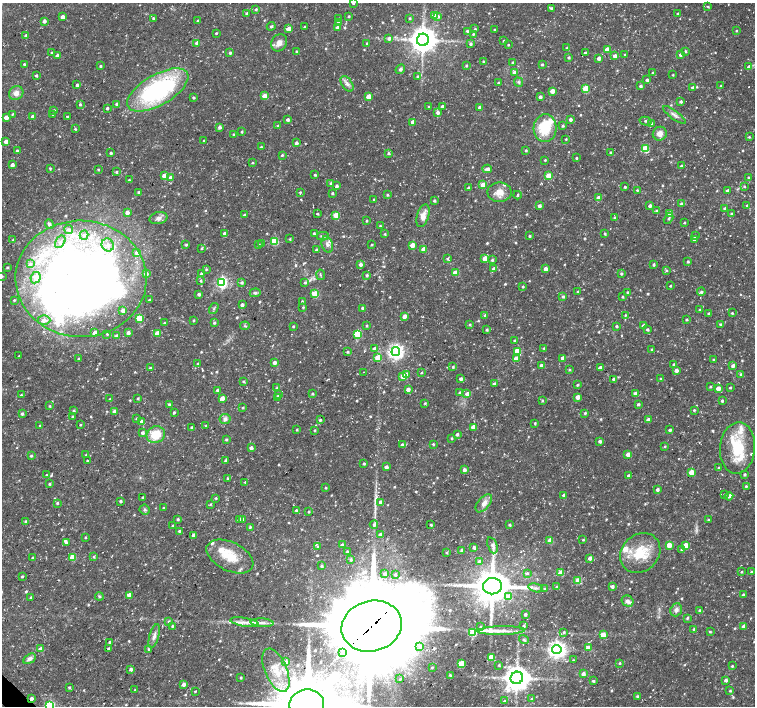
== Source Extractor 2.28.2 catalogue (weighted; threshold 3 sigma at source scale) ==
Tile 7 of 4 x 4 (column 3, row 2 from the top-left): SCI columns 3014-4518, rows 2974-4381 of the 6028 x 6017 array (HDU 1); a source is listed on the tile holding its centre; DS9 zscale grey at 2 x 2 block average (1 PNG px = mean of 2 x 2 image px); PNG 757 x 708 px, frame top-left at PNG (2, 3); each listed source drawn as its Kron ellipse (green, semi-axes under 4 px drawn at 4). Shown black and unused: <1% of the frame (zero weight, under 3 of 4 exposures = <1% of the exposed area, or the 3 px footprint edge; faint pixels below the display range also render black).
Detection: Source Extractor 2.28.2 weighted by HDU 2 'WHT'; one run over the whole footprint, this tile lists its part. Background 0.0223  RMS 0.0028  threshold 0.0127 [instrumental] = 3 sigma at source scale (4.5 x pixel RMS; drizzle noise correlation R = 1.50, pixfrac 1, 0.0396/0.0396 arcsec/px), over >= 5 px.
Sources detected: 751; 6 inside a brighter object's white glare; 1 long thin detection or spike segment (spike, bleed or trail) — neither listed nor drawn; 29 inside a brighter listed object's ellipse — not listed separately; of the other 715, all 500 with FLUX_AUTO >= 0.678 (the completeness limit of this list) listed and drawn (215 fainter detections not listed), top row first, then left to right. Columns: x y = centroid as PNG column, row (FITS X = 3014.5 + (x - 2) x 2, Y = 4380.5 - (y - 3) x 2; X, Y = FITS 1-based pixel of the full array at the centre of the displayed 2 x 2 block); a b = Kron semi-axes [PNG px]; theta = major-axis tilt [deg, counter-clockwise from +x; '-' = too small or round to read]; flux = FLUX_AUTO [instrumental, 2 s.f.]
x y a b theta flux
353 3 3 3 - 0.96
708 7 3 3 - 0.83
551 8 3 3 - 0.99
256 9 3 2 - 0.95
247 13 2 2 - 1.5
678 13 2 2 - 0.86
434 15 3 3 - 5.8
349 16 2 2 - 0.85
438 16 3 3 - 1.6
62 17 3 3 - 4.6
153 18 3 3 - 0.99
339 18 3 2 - 1
409 18 3 2 - 0.77
198 20 3 3 - 0.72
44 21 2 2 - 3
338 22 3 3 - 3.4
271 26 4 3 - 1
305 27 2 2 - 0.89
337 28 3 2 - 4
289 29 3 3 - 6.9
475 29 2 2 - 0.91
494 29 2 2 - 0.74
467 31 3 3 - 1.2
736 31 3 2 - 0.72
216 33 2 2 - 0.84
473 34 3 2 - 0.78
26 35 3 2 - 0.91
389 38 4 4 - 1.8
423 40 6 6 - 980
504 41 2 2 - 0.82
197 43 3 3 - 3.4
279 43 9 7 58 4.6
367 43 2 2 - 0.82
471 44 3 3 - 1.3
508 45 2 2 - 0.76
567 48 3 2 - 0.83
607 49 3 3 - 7.5
685 51 3 2 - 1.1
297 52 3 2 - 1.1
51 53 3 2 - 0.81
230 53 3 2 - 1.2
585 53 2 2 - 1.5
625 54 3 2 - 0.82
680 55 3 3 - 1.4
57 56 3 2 - 2.5
615 56 3 3 - 4.2
569 57 3 3 - 1.1
599 58 3 2 - 4.2
483 61 2 2 - 0.73
513 63 3 2 - 0.99
24 64 2 2 - 0.96
542 64 2 2 - 0.97
100 66 2 2 - 1
466 66 3 2 - 0.94
749 67 3 3 - 3
400 69 5 4 - 1.5
514 72 4 3 - 1.8
653 72 3 2 - 0.74
36 75 3 2 - 1.3
673 75 3 2 - 0.81
417 76 3 2 - 0.9
647 80 2 2 - 1.7
519 82 5 4 - 1.3
498 83 3 2 - 0.75
347 84 9 5 -55 2.9
77 85 3 3 - 1.6
721 85 3 3 - 0.76
640 86 3 2 - 1.7
692 87 3 2 - 1.9
585 88 3 3 - 20
158 90 34 15 30 100
552 91 3 3 - 6.1
16 93 7 6 - 4.5
264 96 3 3 - 9.1
369 96 3 3 - 10
193 97 3 2 - 1.2
540 97 3 3 - 2.2
681 101 2 2 - 1.6
80 104 3 2 - 1.2
117 104 3 3 - 2
429 106 2 2 - 0.73
442 107 2 2 - 2.1
480 107 3 2 - 3.2
107 108 2 2 - 1.7
54 110 3 3 - 1.1
438 112 3 3 - 2.4
12 114 3 3 - 0.81
53 115 3 3 - 0.87
674 115 14 4 -37 3
33 116 3 3 - 3.1
6 117 3 3 - 5.4
67 117 3 2 - 0.7
570 119 2 2 - 2.1
288 120 3 2 - 1.9
646 121 6 3 -15 1.4
413 122 3 3 - 6
652 123 3 3 - 0.86
278 126 3 3 - 1
563 126 3 2 - 1.1
220 127 3 3 - 2.5
545 128 14 11 85 24
75 129 3 2 - 0.93
242 132 3 2 - 0.91
233 134 3 2 - 0.77
660 134 7 6 - 4.8
749 137 3 3 - 0.84
566 139 2 2 - 0.7
204 140 2 2 - 0.7
6 142 3 3 - 7.6
296 143 3 2 - 2.5
261 147 3 3 - 0.95
645 148 3 3 - 26
17 150 3 2 - 0.85
526 150 2 2 - 0.89
610 152 2 2 - 0.87
111 153 3 2 - 0.82
388 153 3 3 - 1.1
282 155 3 2 - 1
576 158 2 2 - 1
545 160 2 2 - 0.8
253 162 3 3 - 0.7
12 165 3 3 - 3.5
681 166 3 2 - 1.6
50 168 3 2 - 0.85
98 169 2 2 - 0.75
487 169 5 3 - 2.9
116 172 3 3 - 1
315 175 3 3 - 0.9
164 176 3 3 - 11
548 176 3 3 - 16
748 177 2 2 - 0.82
171 178 3 3 - 3.2
129 180 2 2 - 0.81
331 183 4 3 - 1.1
483 185 3 3 - 9.9
337 186 3 3 - 1.6
744 186 3 2 - 0.88
625 187 2 2 - 0.96
468 188 3 3 - 2.5
637 190 2 2 - 0.8
728 191 3 2 - 2.3
139 192 2 2 - 0.87
300 192 3 2 - 0.91
499 192 12 9 0 7.5
332 193 2 2 - 1.2
388 195 3 3 - 0.85
517 195 4 2 - 0.97
598 198 3 3 - 7.4
374 199 2 2 - 0.71
434 200 3 3 - 1.1
681 204 3 3 - 1.3
747 205 3 2 - 0.93
539 206 3 2 - 2.6
650 206 3 2 - 2.4
725 208 3 3 - 1.2
656 211 3 3 - 0.89
127 212 3 3 - 4.1
670 213 3 3 - 12
731 213 3 2 - 0.78
317 214 3 2 - 0.79
244 215 2 2 - 1
336 215 3 3 - 16
423 216 12 6 73 6.2
158 218 9 6 13 2.9
615 218 3 3 - 1.1
668 218 6 3 58 1.1
367 221 3 2 - 0.81
684 223 3 3 - 0.78
49 224 5 4 - 2.5
380 226 2 2 - 0.8
69 230 4 4 - 2
224 233 3 3 - 1.3
314 234 4 2 - 1.1
385 234 2 2 - 0.81
605 234 3 2 - 0.92
84 235 4 4 - 1.4
323 236 6 4 -2 1.7
529 236 2 2 - 0.97
695 236 3 3 - 0.96
290 239 2 2 - 0.83
694 239 3 2 - 2.1
13 240 2 2 - 0.72
274 241 3 3 - 30
60 242 7 4 59 2.6
261 244 3 2 - 0.73
327 244 8 5 -71 3.2
108 245 6 6 - 4.2
186 245 3 2 - 0.92
258 245 3 3 - 0.75
372 245 3 2 - 0.75
412 245 3 3 - 7.2
201 248 3 2 - 0.83
423 249 3 3 - 8.6
316 250 3 3 - 1.2
137 252 4 4 - 2.6
447 258 3 3 - 0.78
485 258 4 3 - 11
492 260 3 3 - 1.2
688 261 3 3 - 0.9
30 264 4 3 - 1
361 264 3 3 - 2.2
654 264 3 2 - 1.2
7 267 3 2 - 0.89
206 269 3 3 - 0.9
494 269 3 3 - 3.3
545 269 3 3 - 4.5
666 270 3 3 - 0.98
455 273 3 3 - 13
146 274 3 3 - 3
201 274 3 3 - 1.4
621 274 3 3 - 1
321 275 5 2 - 0.81
367 275 3 3 - 1.1
2 276 3 3 - 0.71
35 278 6 4 63 1.9
81 279 65 58 -1 530
201 281 3 3 - 0.88
222 282 4 3 - 110
242 282 3 3 - 1.3
305 282 3 3 - 1.1
523 286 2 2 - 0.87
670 286 2 2 - 0.9
578 292 3 2 - 0.87
627 292 3 3 - 0.89
701 292 4 3 - 1.8
255 293 5 4 - 1.4
199 294 2 2 - 2.3
315 294 3 3 - 23
563 296 3 3 - 1.1
622 297 2 2 - 0.83
14 300 2 2 - 0.77
149 300 2 2 - 1
302 301 2 2 - 0.68
242 305 3 2 - 2.1
303 307 3 2 - 0.81
214 308 6 3 57 0.98
363 308 3 2 - 1.8
123 310 4 3 - 3.7
699 310 3 3 - 0.88
732 313 3 2 - 0.83
709 314 2 2 - 2.5
485 315 3 3 - 0.93
625 315 3 3 - 0.74
405 316 3 3 - 4.6
139 318 3 3 - 23
686 319 2 2 - 0.94
44 320 6 5 - 4.4
193 320 3 2 - 0.71
164 323 3 2 - 0.72
214 323 3 3 - 0.98
470 324 3 3 - 0.94
720 324 3 3 - 0.88
643 325 3 3 - 1.5
245 326 4 3 - 0.86
293 326 2 2 - 0.79
367 326 3 2 - 0.69
617 326 3 2 - 1.1
487 329 3 3 - 1.1
647 329 3 3 - 1.5
128 332 3 3 - 3.2
95 333 3 3 - 6.2
157 333 3 3 - 10
107 334 2 2 - 0.69
357 334 3 3 - 32
117 336 3 3 - 2
515 340 3 2 - 0.86
544 348 3 3 - 0.84
374 349 3 3 - 4.6
652 349 2 2 - 0.72
517 351 3 3 - 20
348 352 3 3 - 1.1
396 352 4 4 - 260
19 356 3 2 - 0.83
378 357 3 3 - 10
516 358 3 3 - 5.1
563 358 3 2 - 5.2
79 359 3 3 - 0.86
714 360 2 2 - 1.1
274 362 3 3 - 4
198 363 3 2 - 0.93
673 364 3 2 - 0.79
541 365 3 3 - 3.8
733 365 3 3 - 2.2
453 367 3 3 - 0.87
150 368 3 2 - 1
600 368 3 2 - 4.2
569 369 3 3 - 0.88
676 370 3 3 - 3.8
364 372 2 2 - 0.88
422 372 3 2 - 0.77
741 374 3 3 - 1.1
406 375 3 3 - 11
403 376 3 3 - 8.7
661 378 3 3 - 0.8
461 379 3 3 - 1.9
614 379 3 3 - 2.3
243 381 3 2 - 0.97
494 384 3 3 - 1.9
577 385 3 3 - 1
710 387 3 2 - 0.77
277 388 3 3 - 1.1
718 388 3 3 - 8
730 388 3 2 - 0.8
408 389 3 2 - 4.3
218 390 3 3 - 2.1
460 393 3 2 - 1.2
635 393 3 3 - 2.2
278 394 3 3 - 1.1
312 394 3 3 - 0.79
467 394 3 3 - 4.1
21 395 3 3 - 0.82
278 397 3 3 - 1.6
577 397 3 3 - 5.7
138 398 3 2 - 0.96
222 398 3 3 - 3.9
110 399 2 2 - 0.82
542 401 3 3 - 0.8
722 401 2 2 - 1.4
425 403 3 2 - 0.84
169 404 3 2 - 1
638 404 3 2 - 1.1
50 406 3 2 - 0.8
243 407 2 2 - 0.8
694 410 2 2 - 1
74 411 3 3 - 1.1
114 411 3 3 - 2.4
174 412 3 2 - 0.89
585 413 3 3 - 1.1
22 414 3 3 - 1.4
72 416 3 3 - 0.91
137 418 3 3 - 0.95
225 419 5 5 - 2.1
648 419 3 2 - 2.4
320 420 3 2 - 1.2
142 421 3 3 - 2
535 423 3 2 - 0.86
40 425 3 3 - 0.91
80 425 2 2 - 0.71
206 426 2 2 - 0.83
192 427 3 3 - 1.2
473 427 3 3 - 7.9
297 430 3 2 - 0.79
315 430 3 3 - 0.82
670 430 3 2 - 1.6
142 433 3 3 - 2
457 434 3 3 - 1.7
156 435 9 8 - 15
452 438 3 2 - 0.76
226 439 3 3 - 1
600 441 3 3 - 2.1
433 444 3 2 - 0.8
402 445 3 3 - 2.1
665 446 3 2 - 0.77
251 448 3 3 - 2.8
737 448 26 17 85 26
628 454 3 3 - 9.1
31 455 3 2 - 1.1
86 455 3 3 - 1.1
87 461 2 2 - 0.8
225 461 3 2 - 1.2
364 463 2 2 - 1.1
386 467 3 2 - 3.9
719 468 3 2 - 0.78
464 470 3 3 - 2.6
691 472 3 3 - 14
745 474 3 2 - 1.2
46 475 3 2 - 0.76
629 476 3 3 - 3.2
228 478 3 2 - 0.77
245 482 3 3 - 0.78
49 484 3 3 - 0.99
746 486 3 2 - 0.91
326 488 2 2 - 0.76
657 490 2 2 - 2.6
724 494 3 3 - 0.68
564 495 3 3 - 3
729 496 4 4 - 2.9
143 497 3 2 - 0.85
216 498 3 3 - 0.87
121 501 3 2 - 1
381 502 3 3 - 4.2
57 503 3 3 - 1.1
484 503 11 6 50 4.5
210 504 3 3 - 0.78
164 508 2 2 - 0.71
145 509 5 5 - 1.4
296 510 3 3 - 1
309 512 2 2 - 0.84
178 519 3 3 - 1.1
243 519 3 3 - 3.5
239 520 3 3 - 2.7
708 520 2 2 - 0.92
26 521 2 2 - 0.84
374 525 4 3 - 1.5
431 525 2 2 - 1
510 525 2 2 - 1.2
173 526 2 2 - 0.92
250 527 4 2 - 0.99
179 531 3 2 - 0.82
380 534 3 3 - 1.5
193 535 3 2 - 2.2
85 537 2 2 - 0.84
550 540 3 3 - 11
583 540 3 2 - 0.75
66 542 4 4 - 1.5
342 545 3 3 - 2.3
492 545 8 4 -69 2.4
669 545 3 3 - 13
685 545 3 3 - 11
318 547 4 4 - 1.1
474 547 3 2 - 1.8
462 550 3 3 - 1.3
682 550 3 3 - 1.7
347 551 3 2 - 0.95
447 553 3 2 - 0.79
640 553 22 18 43 23
230 556 25 14 -26 19
72 557 3 3 - 15
94 557 4 3 - 0.99
33 558 2 2 - 2.1
590 558 3 2 - 3.9
351 559 4 3 - 1.2
480 562 3 3 - 3.4
322 566 3 3 - 1.3
741 572 2 2 - 0.74
751 572 3 2 - 0.85
527 573 4 3 - 1.3
560 573 3 3 - 12
385 574 2 2 - 1.7
395 574 3 2 - 1.3
22 576 3 2 - 1
578 581 3 3 - 18
492 586 9 8 - 1900
557 586 3 3 - 0.98
612 586 3 3 - 2.3
536 588 7 3 -15 2
545 589 4 3 - 0.75
743 594 2 2 - 0.93
129 595 3 3 - 9.1
99 596 4 3 - 0.99
509 596 4 4 - 8.2
31 597 3 2 - 1.4
628 601 6 5 - 2.5
676 610 7 5 70 2.8
699 610 3 3 - 0.75
525 614 2 2 - 1.2
687 618 4 3 - 1
169 621 4 3 - 0.94
244 622 14 3 -10 4.1
262 623 11 3 -4 2.9
172 626 3 2 - 1
372 626 30 25 16 12000
524 626 3 2 - 1.1
744 626 3 3 - 5.2
481 627 3 2 - 0.87
694 629 3 3 - 0.92
501 631 24 4 1 6.6
710 631 3 3 - 0.88
564 632 4 3 - 1
473 633 4 3 - 28
603 634 3 3 - 12
154 636 12 4 74 3.2
524 640 5 3 - 0.94
109 642 3 3 - 1
420 646 3 3 - 0.82
588 648 3 3 - 6.5
41 649 3 3 - 5.7
109 649 3 3 - 2.1
149 649 3 3 - 1.1
557 650 4 4 - 330
342 653 2 2 - 1.1
491 657 3 3 - 7
30 659 7 4 30 2.8
573 660 3 3 - 0.72
286 662 4 4 - 1.7
461 663 3 3 - 16
620 663 3 3 - 0.83
499 665 3 3 - 0.74
732 666 3 2 - 0.91
432 667 2 2 - 0.75
131 669 3 3 - 1.9
276 670 23 11 -67 14
583 674 3 3 - 3.3
450 675 3 3 - 0.8
241 678 3 2 - 0.8
517 678 6 6 - 970
400 679 3 3 - 0.74
726 680 3 3 - 2.2
594 681 3 2 - 1.1
184 684 3 3 - 2.8
69 687 3 2 - 0.93
135 689 3 2 - 0.69
195 691 2 2 - 0.76
730 691 3 2 - 0.82
638 696 3 3 - 1.2
31 698 3 3 - 2.2
532 699 3 3 - 0.87
504 701 3 3 - 0.9
50 705 3 3 - 52
307 705 17 15 8 4800
Overlapping masked pixels (flux is a lower limit): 2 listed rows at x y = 372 626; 31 698
Isophote crosses this tile's border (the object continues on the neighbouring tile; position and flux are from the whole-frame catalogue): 4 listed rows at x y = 353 3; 2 276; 50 705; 307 705